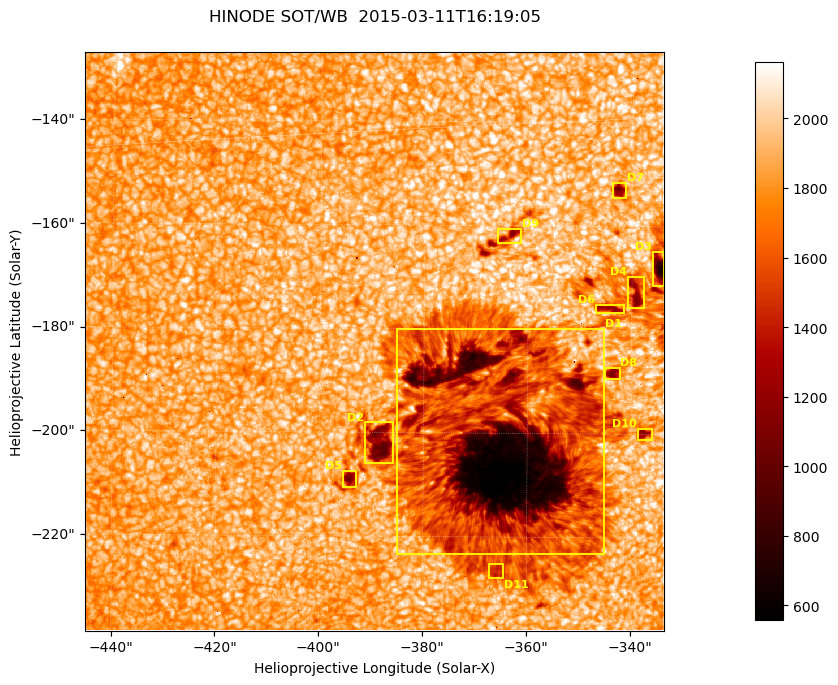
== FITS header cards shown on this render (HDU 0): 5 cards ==
TELESCOP= 'HINODE'
INSTRUME= 'SOT/WB'
DATE_OBS= '2015-03-11T16:19:05.689'
CTYPE1  = 'Solar-X'
CTYPE2  = 'Solar-Y'

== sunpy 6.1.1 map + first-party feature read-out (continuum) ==
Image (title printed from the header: HINODE SOT/WB  2015-03-11T16:19:05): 1024 x 1024 px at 0.109 arcsec/px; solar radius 966 arcsec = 8862 px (partial field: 0.4% of the solar disc is inside the frame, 100% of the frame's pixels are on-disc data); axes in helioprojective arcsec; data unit not stated in the header (colour bar unlabelled)
Orientation: roll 0.412 deg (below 1 deg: not rotated)
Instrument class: CONTINUUM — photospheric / low-chromospheric filtergram (red cont 6684): granulation and sunspots, dark-feature search
Dark features (sunspots / pores): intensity divided by the frame's on-disc median (partial field: no limb-darkening profile); reference = the frame's on-disc median (the 8%-of-disc-diameter window exceeds this field); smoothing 3 px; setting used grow <= 0.8, no closing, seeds <= 0.8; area >= 262 px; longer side >= 12 px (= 1.3 arcsec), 6 px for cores <= 0.7; partial field; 11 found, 11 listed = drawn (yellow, D1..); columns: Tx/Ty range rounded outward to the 1 arcsec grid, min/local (2 s.f., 1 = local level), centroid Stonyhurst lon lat
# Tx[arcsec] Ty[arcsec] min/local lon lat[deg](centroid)
D1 -386..-345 -224..-179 0.26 -23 -19
D2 -392..-385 -206..-198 0.51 -25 -19
D3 -336..-333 -172..-164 0.36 -21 -17
D4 -341..-337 -176..-169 0.58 -21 -17
D5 -396..-392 -211..-207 0.55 -25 -19
D6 -347..-341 -177..-175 0.6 -22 -17
D7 -344..-341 -155..-151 0.55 -22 -16
D8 -345..-342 -190..-187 0.58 -22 -18
D9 -366..-361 -164..-160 0.6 -23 -16
D10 -339..-336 -202..-199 0.62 -22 -19
D11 -368..-364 -228..-225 0.74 -24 -20